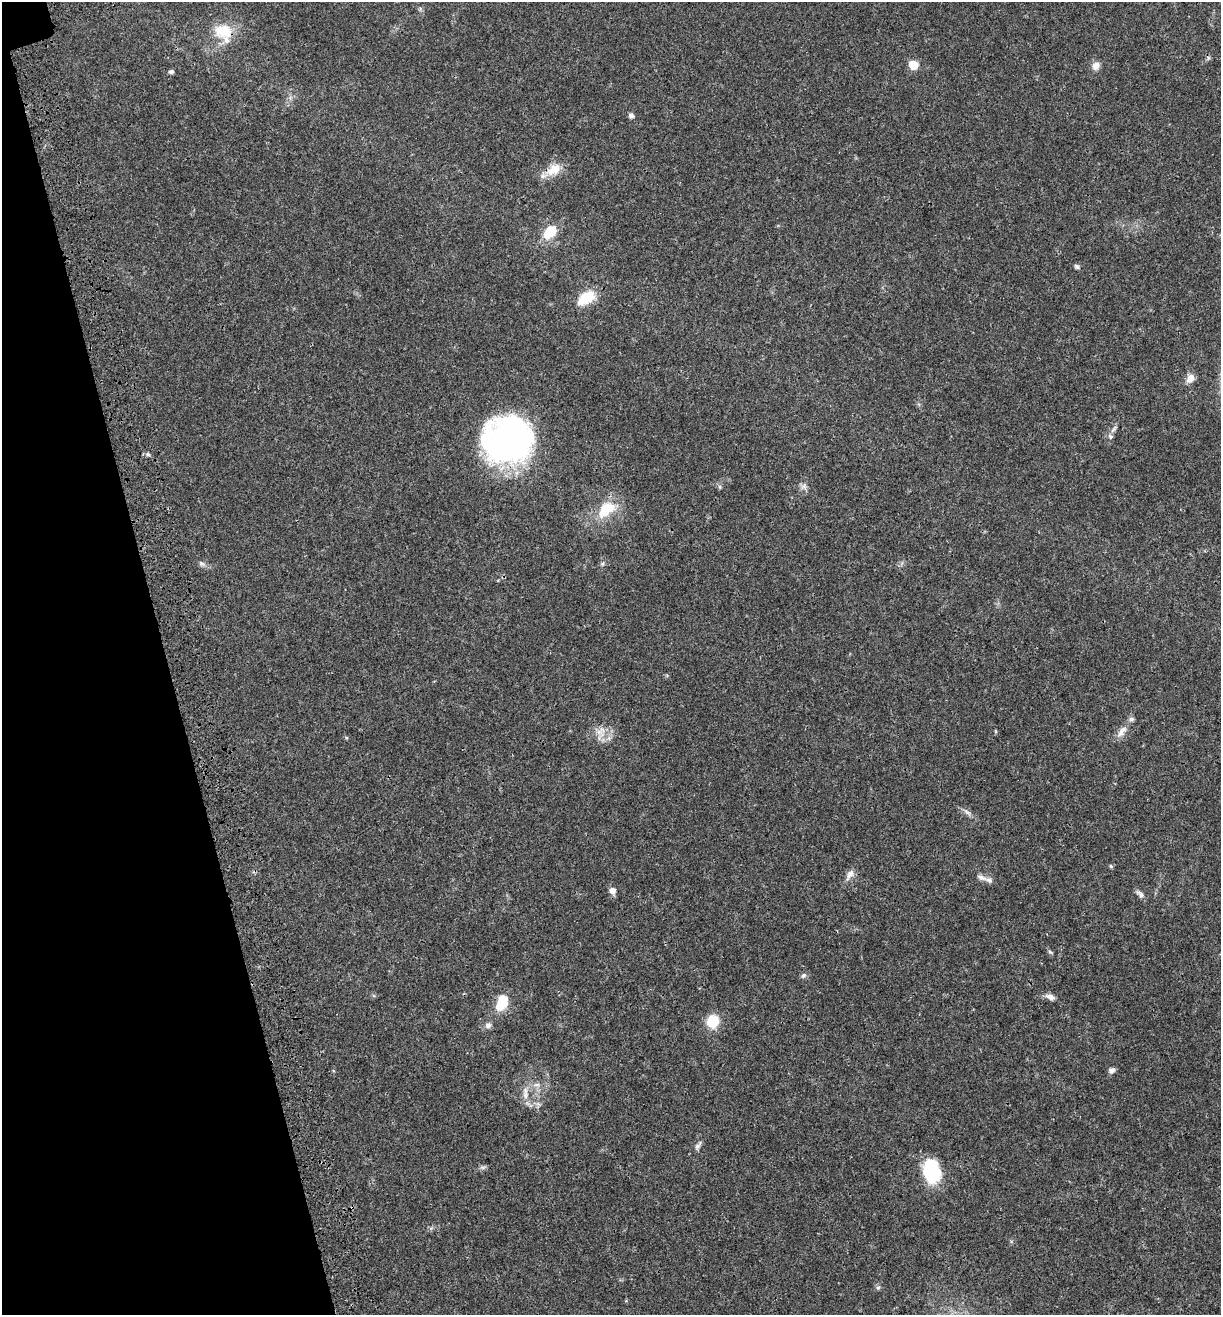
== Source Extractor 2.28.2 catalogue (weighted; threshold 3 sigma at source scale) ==
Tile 5 of 4 x 4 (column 1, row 2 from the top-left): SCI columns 235-1453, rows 2740-4052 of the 5296 x 5479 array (HDU 1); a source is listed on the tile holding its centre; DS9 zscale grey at full resolution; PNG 1223 x 1317 px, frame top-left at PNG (2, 2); no overlay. Shown black and unused: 14% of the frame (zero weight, under 3 of 4 exposures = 9% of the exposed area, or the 3 px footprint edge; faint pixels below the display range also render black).
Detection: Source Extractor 2.28.2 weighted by HDU 2 'WHT'; one run over the whole footprint, this tile lists its part. Background 0.0359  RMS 0.0032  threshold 0.0144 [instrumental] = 3 sigma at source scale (4.5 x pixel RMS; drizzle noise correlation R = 1.50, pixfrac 1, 0.0396/0.0396 arcsec/px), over >= 5 px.
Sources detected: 43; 3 inside a brighter listed object's ellipse — not listed separately; the other 40 listed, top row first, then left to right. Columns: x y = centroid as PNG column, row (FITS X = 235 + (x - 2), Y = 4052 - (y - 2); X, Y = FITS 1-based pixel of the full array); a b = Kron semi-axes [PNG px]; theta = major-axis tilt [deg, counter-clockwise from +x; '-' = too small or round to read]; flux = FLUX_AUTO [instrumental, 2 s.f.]
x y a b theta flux
224 31 24 18 -13 8.3
1208 58 6 4 73 0.5
913 65 6 5 - 10
1096 66 12 9 53 1.8
171 72 5 4 - 0.72
631 115 5 5 - 1.3
554 170 22 12 30 5.3
550 232 14 10 46 8.7
1077 267 7 5 -45 0.64
586 298 21 12 33 8.1
1190 378 11 9 59 2.2
1110 436 7 5 -67 0.74
507 440 42 39 17 100
148 454 6 5 - 0.53
804 486 9 8 - 1.2
720 487 6 4 -72 0.46
606 509 29 17 40 9.7
202 563 11 5 -29 0.93
599 732 19 8 -43 3.1
1122 732 20 8 54 2.5
346 738 5 4 - 0.33
967 812 13 4 -34 1.1
1111 866 6 4 -88 0.36
850 874 17 7 59 1.9
982 878 16 7 -22 1.5
612 891 9 8 - 1.4
1141 894 10 7 -53 1.3
1050 952 6 4 -44 0.5
803 976 8 6 44 0.74
1050 997 12 6 -18 1.7
502 1003 21 13 64 6.4
713 1021 12 11 - 8.2
488 1025 8 7 - 1.2
1111 1070 7 6 - 1.2
537 1085 9 6 -5 1.2
525 1095 11 8 81 2
698 1146 13 5 59 1
483 1167 8 4 0 0.67
932 1172 26 17 -80 17
878 1288 6 5 - 0.59
Overlapping masked pixels (flux is a lower limit): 1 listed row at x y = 554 170